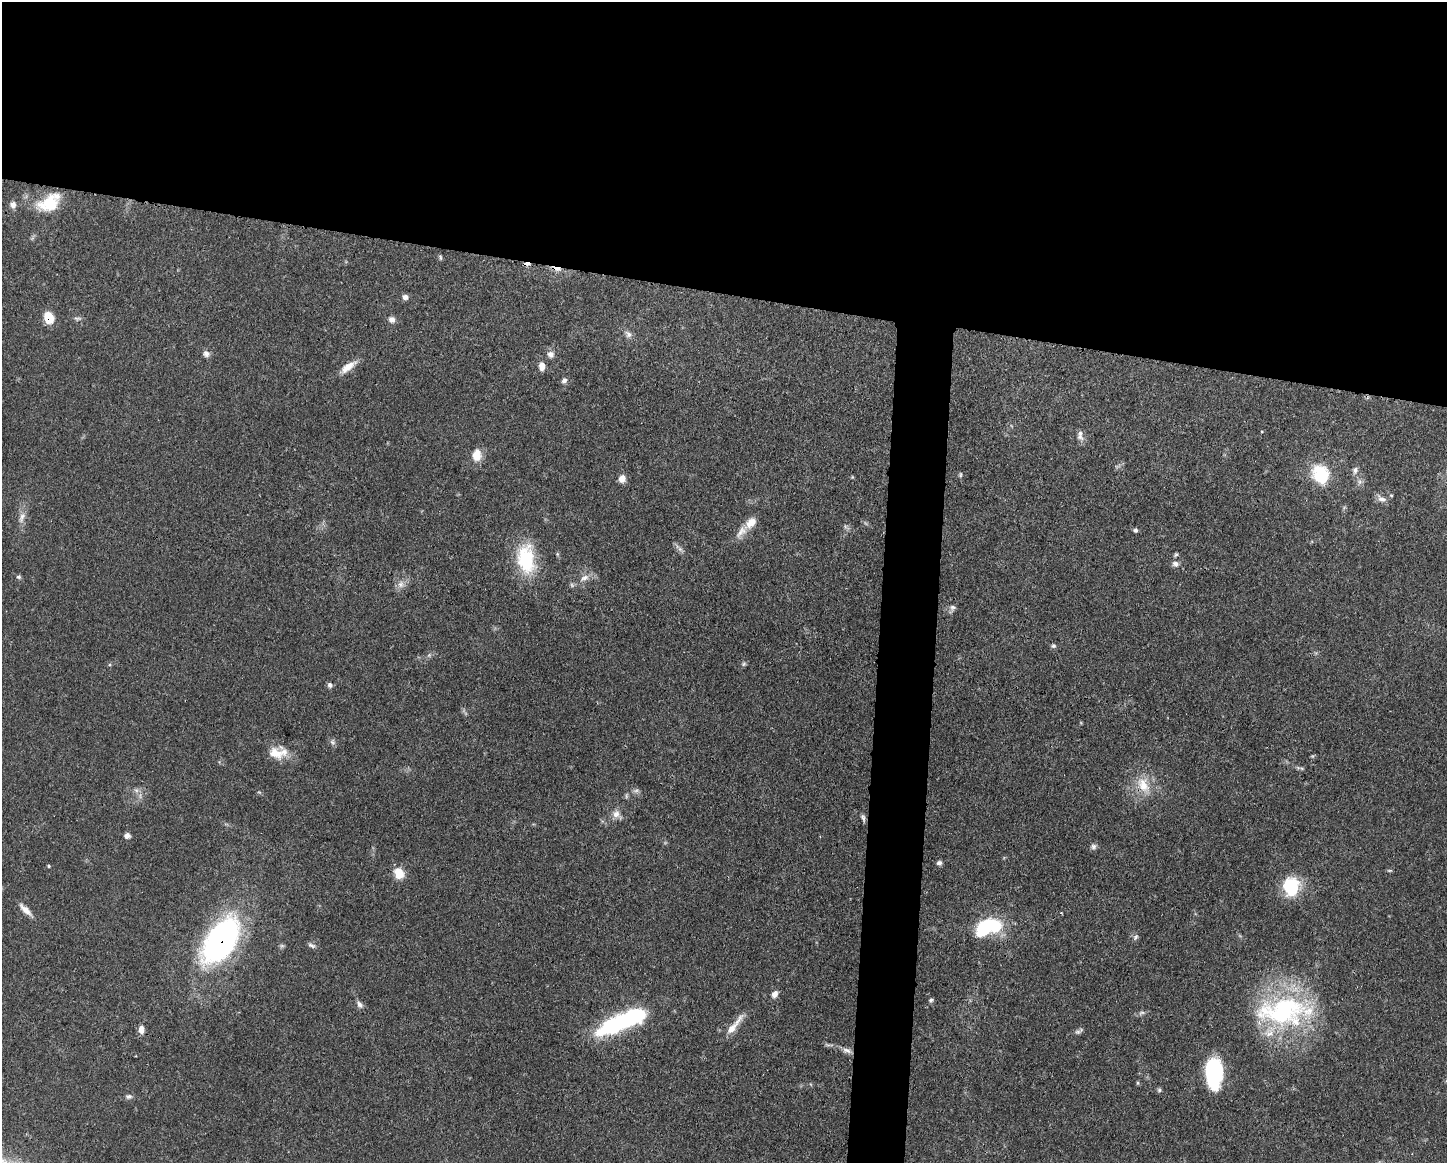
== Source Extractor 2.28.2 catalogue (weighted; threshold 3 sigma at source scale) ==
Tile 2 of 3 x 4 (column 2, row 1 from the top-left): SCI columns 1557-3001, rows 3490-4650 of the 4670 x 4657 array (HDU 1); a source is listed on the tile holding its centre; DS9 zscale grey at full resolution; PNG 1449 x 1165 px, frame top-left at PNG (2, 2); no overlay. Shown black and unused: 28% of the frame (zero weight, under 3 of 4 exposures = <1% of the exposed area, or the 3 px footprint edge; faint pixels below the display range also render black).
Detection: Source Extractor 2.28.2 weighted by HDU 2 'WHT'; one run over the whole footprint, this tile lists its part. Background 0.0551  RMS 0.0033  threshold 0.0148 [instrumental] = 3 sigma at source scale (4.5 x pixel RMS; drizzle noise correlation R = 1.50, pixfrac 1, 0.05/0.05 arcsec/px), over >= 5 px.
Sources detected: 78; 1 too faint to see at this stretch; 1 inside a brighter object's white glare — not listed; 4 inside a brighter listed object's ellipse — not listed separately; the other 72 listed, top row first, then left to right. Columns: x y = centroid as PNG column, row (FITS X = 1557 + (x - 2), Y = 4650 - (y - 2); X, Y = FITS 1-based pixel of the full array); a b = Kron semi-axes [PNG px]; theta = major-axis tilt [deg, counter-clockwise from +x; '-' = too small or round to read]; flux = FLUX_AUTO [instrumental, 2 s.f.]
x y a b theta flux
49 203 29 17 31 12
13 205 8 7 - 1.7
440 257 8 4 -89 0.51
527 264 9 4 -3 0.98
557 269 13 5 -11 2
405 297 7 6 - 1.3
49 318 12 9 -68 6.3
77 319 10 5 -5 0.84
392 319 9 8 - 1.6
628 334 11 8 -50 1.5
206 354 9 8 - 1.4
551 354 10 8 -42 1.6
542 366 10 7 -89 2.4
348 367 23 8 35 3.8
564 381 8 6 55 1.1
1262 431 4 2 - 0.3
1080 436 15 8 -80 1.8
477 455 15 11 87 4.2
1355 470 10 7 69 1.3
1320 474 26 22 -65 13
961 475 8 4 89 0.47
622 478 9 8 - 2.5
1381 499 15 8 -32 1.9
22 518 18 7 72 2.4
751 523 18 11 44 3.9
845 526 7 4 -72 0.62
1135 530 5 5 - 0.73
679 548 16 4 -45 1.2
557 554 6 4 -72 0.47
1176 555 6 4 49 0.53
526 559 39 22 -83 19
1175 564 9 7 -26 1.4
19 577 6 5 - 0.64
584 578 14 7 30 2.3
401 584 10 8 72 1.9
952 608 12 7 64 1.3
1053 646 6 6 - 0.69
744 664 7 5 23 0.6
330 685 7 6 - 0.89
332 742 7 6 - 0.9
275 753 23 14 -25 5.7
1143 785 26 16 -64 8.3
136 790 7 4 -18 0.81
617 814 16 10 -39 2.5
863 818 10 5 -72 0.93
127 836 6 5 - 1.6
1093 846 8 7 - 1
939 863 7 6 - 0.92
49 866 4 4 - 0.33
1390 870 7 3 0 0.41
399 873 11 9 -72 5.8
1291 886 19 16 87 17
25 910 20 6 -44 2.6
984 928 21 12 51 20
1136 937 9 6 54 0.89
221 941 50 27 58 91
311 945 11 6 -25 1
282 946 7 4 -1 0.56
774 994 9 7 57 1.8
931 1000 6 5 - 0.63
359 1004 11 6 -50 1.3
1284 1011 78 38 2 58
1141 1013 10 5 14 0.95
618 1023 52 17 24 38
734 1025 38 7 51 4.4
141 1030 10 7 -86 1.8
1079 1031 13 6 29 0.97
847 1050 14 6 -17 1.8
1214 1072 27 15 90 34
1137 1083 6 4 -90 0.38
1159 1090 6 6 - 0.58
129 1096 9 6 3 1
Overlapping masked pixels (flux is a lower limit): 5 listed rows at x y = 527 264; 557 269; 49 318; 1143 785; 221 941